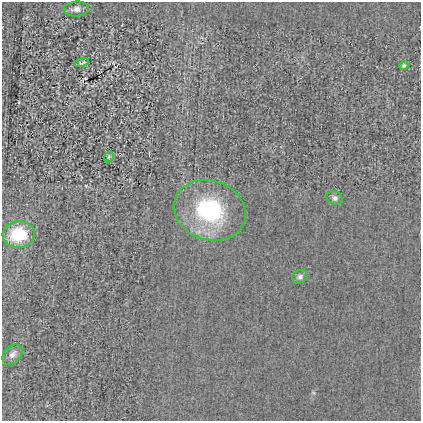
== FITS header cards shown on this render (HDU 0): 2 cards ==
NAXIS1  =                  419
NAXIS2  =                  419

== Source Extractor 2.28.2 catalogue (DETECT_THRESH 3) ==
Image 419 x 419 px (HDU 0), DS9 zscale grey, 1 PNG px = 1 image px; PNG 423 x 423 px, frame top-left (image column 1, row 419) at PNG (2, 2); each listed source drawn as its Kron ellipse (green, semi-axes under 4 px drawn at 4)
Background 4.17e-04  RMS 0.024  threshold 0.0732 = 3 sigma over >= 5 px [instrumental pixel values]
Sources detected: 9; all 9 listed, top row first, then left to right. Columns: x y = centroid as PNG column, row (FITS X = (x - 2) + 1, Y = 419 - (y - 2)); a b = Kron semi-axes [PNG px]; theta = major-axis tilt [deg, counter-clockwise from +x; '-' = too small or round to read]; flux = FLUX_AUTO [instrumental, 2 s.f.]
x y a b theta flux
76 9 12 7 6 8.5
82 63 7 4 13 3.3
404 65 5 4 - 2.8
109 157 6 4 68 2.2
335 198 8 6 -23 4.9
210 210 36 29 -18 160
19 234 16 13 4 65
300 277 8 6 25 5
12 355 12 8 46 7.5